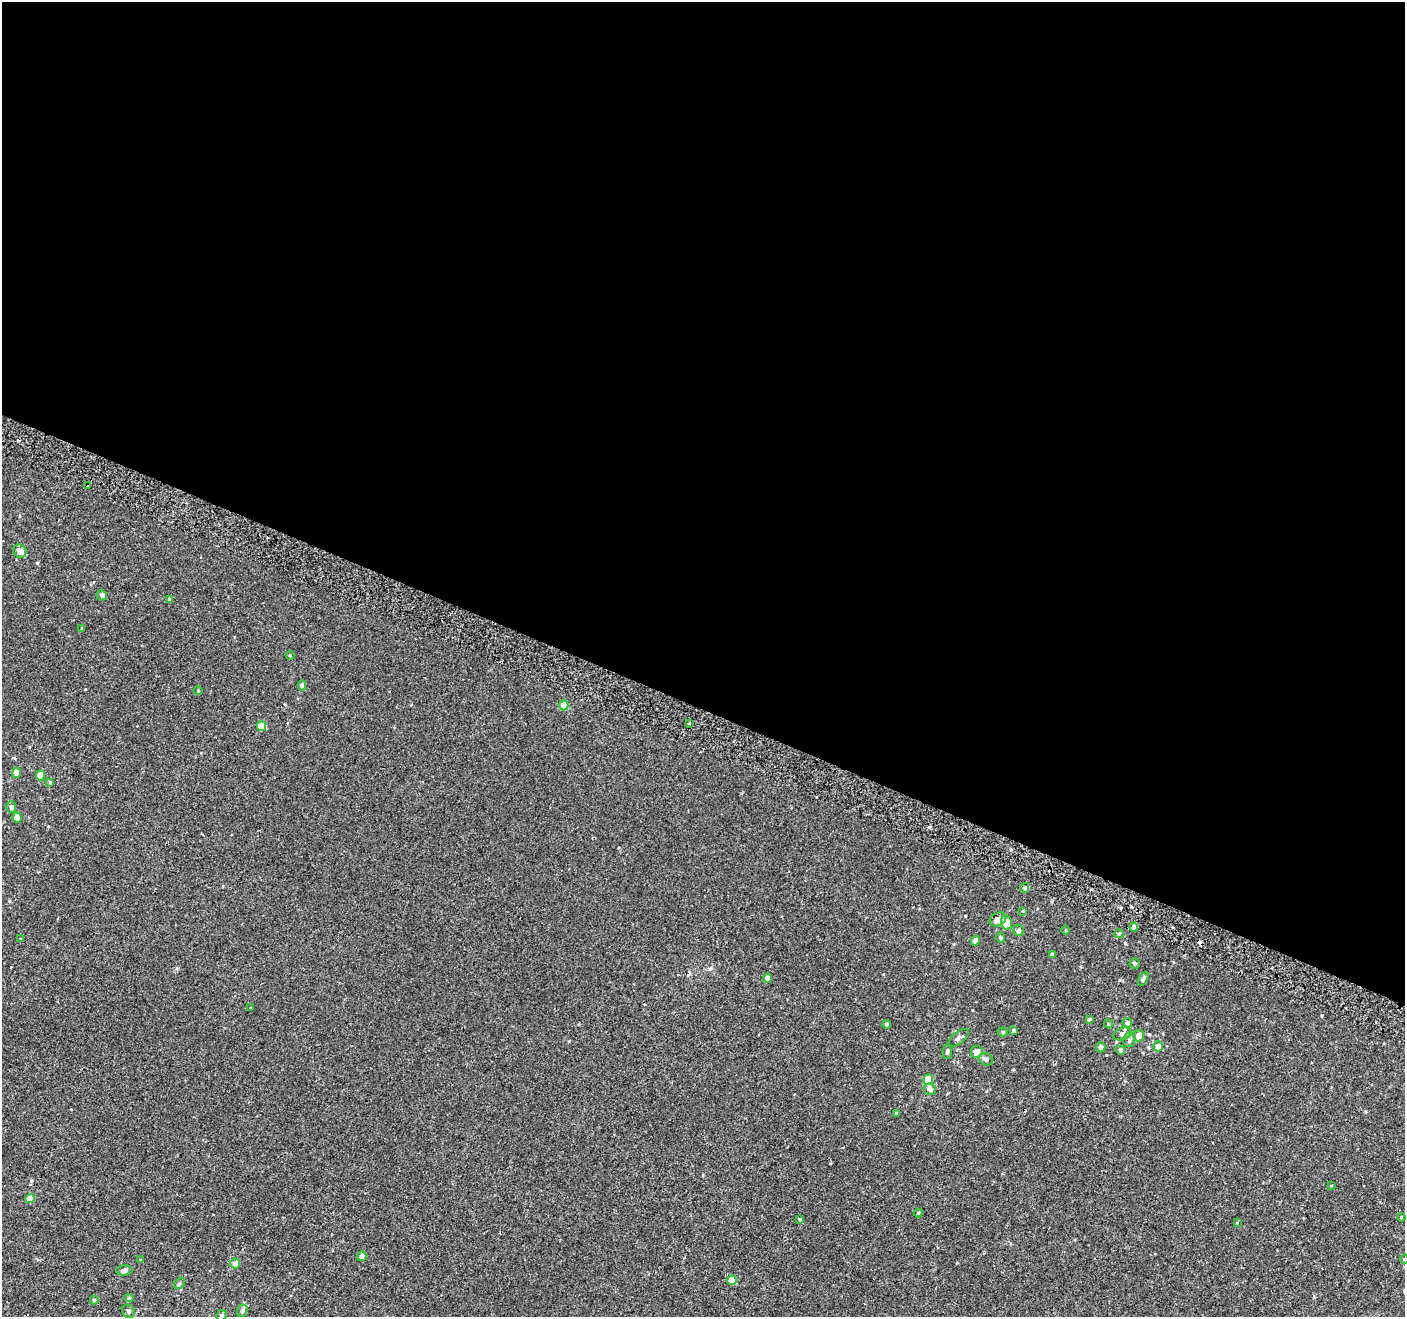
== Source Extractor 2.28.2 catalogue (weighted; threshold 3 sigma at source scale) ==
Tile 3 of 4 x 4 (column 3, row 1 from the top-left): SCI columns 2854-4256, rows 4272-5586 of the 5715 x 5843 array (HDU 1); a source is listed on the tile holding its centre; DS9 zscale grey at full resolution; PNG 1407 x 1319 px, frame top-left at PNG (2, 2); each listed source drawn as its Kron ellipse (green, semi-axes under 4 px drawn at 4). Shown black and unused: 54% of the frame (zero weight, under 2 of 3 exposures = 3% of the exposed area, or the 3 px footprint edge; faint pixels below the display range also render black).
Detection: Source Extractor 2.28.2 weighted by HDU 2 'WHT'; one run over the whole footprint, this tile lists its part. Background 1.28e-04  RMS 0.0031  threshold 0.0139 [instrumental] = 3 sigma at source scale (4.5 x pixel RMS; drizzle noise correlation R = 1.50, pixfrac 1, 0.0396/0.0396 arcsec/px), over >= 5 px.
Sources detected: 72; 2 cosmic-ray / hot-pixel residue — neither listed nor drawn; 1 inside a brighter listed object's ellipse — not listed separately; the other 69 listed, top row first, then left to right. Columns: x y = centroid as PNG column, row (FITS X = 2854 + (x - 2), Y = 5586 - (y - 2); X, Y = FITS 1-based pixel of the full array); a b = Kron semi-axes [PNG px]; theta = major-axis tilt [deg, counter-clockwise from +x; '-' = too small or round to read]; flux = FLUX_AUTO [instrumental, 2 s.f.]
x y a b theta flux
88 485 4 4 - 3.6
20 551 7 6 - 2.1
102 595 5 5 - 0.7
169 599 4 4 - 0.35
82 628 3 3 - 0.22
290 656 4 3 - 0.23
302 685 5 4 - 0.45
198 691 4 3 - 0.24
564 705 5 4 - 4
689 724 3 3 - 1.2
261 726 5 4 - 4.6
17 773 5 4 - 2
40 775 5 4 - 3.4
50 782 4 3 - 0.3
11 807 5 5 - 1
17 818 5 4 - 1.8
1025 888 5 4 - 0.56
1023 911 4 4 - 0.28
998 919 8 6 29 1.3
1006 923 7 5 -74 5.3
1134 927 4 4 - 1.3
1018 930 5 5 - 1.1
1066 930 4 3 - 0.26
1119 934 4 4 - 0.31
1000 938 5 4 - 0.57
21 939 4 4 - 0.3
975 941 5 4 - 1.6
1052 954 3 3 - 0.53
1135 963 5 5 - 0.53
767 978 4 4 - 1.2
1143 979 8 4 61 0.8
250 1008 3 3 - 0.51
1089 1019 4 3 - 0.42
1127 1023 5 4 - 0.67
887 1024 4 4 - 0.6
1108 1024 4 4 - 0.29
1014 1031 4 4 - 0.62
1003 1032 5 4 - 0.45
1122 1034 9 6 21 0.9
1139 1035 6 5 - 1.9
958 1038 12 6 38 1
1129 1040 7 6 - 0.73
1158 1046 5 4 - 1.9
1101 1047 5 4 - 1.2
1121 1050 4 4 - 0.69
947 1051 8 4 84 0.64
977 1052 6 6 - 1.5
986 1059 7 6 - 0.75
928 1080 5 5 - 6.2
930 1089 6 6 - 0.99
897 1113 4 3 - 0.46
1331 1185 4 2 - 0.18
30 1199 4 4 - 2.9
918 1213 4 4 - 0.3
1401 1217 4 3 - 0.26
800 1219 4 4 - 0.26
1237 1223 4 3 - 0.19
362 1256 5 4 - 1.2
1404 1259 4 4 - 0.29
141 1260 3 3 - 0.35
235 1264 5 4 - 1.6
124 1270 8 5 3 1.1
732 1280 5 4 - 3.6
179 1283 6 4 55 0.43
129 1298 4 4 - 0.45
94 1300 4 4 - 0.31
242 1310 6 5 - 0.8
128 1311 7 6 - 0.72
222 1315 5 5 - 0.56
Overlapping masked pixels (flux is a lower limit): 1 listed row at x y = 88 485
Isophote crosses this tile's border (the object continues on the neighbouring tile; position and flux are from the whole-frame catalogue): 4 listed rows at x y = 1401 1217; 1404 1259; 128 1311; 222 1315
Unlisted compact peaks at least as high as the median listed source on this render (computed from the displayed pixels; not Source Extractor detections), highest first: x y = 37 563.